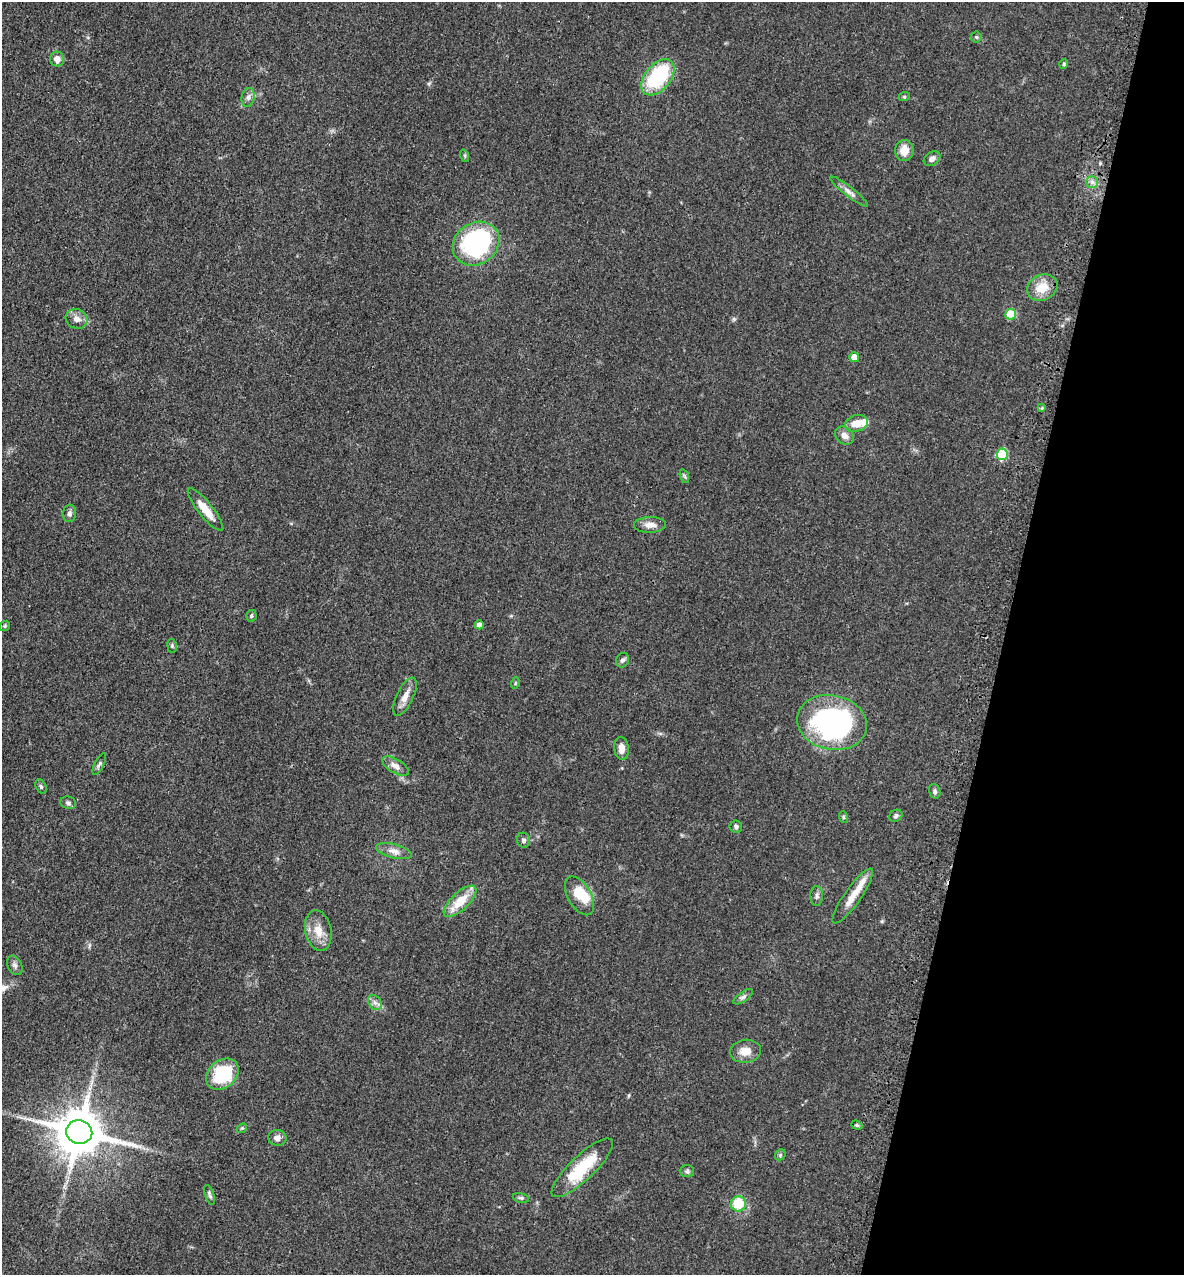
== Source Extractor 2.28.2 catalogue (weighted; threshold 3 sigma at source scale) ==
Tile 8 of 4 x 4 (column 4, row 2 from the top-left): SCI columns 3866-5047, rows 2615-3887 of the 5248 x 5228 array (HDU 1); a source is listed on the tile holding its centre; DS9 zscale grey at full resolution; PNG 1186 x 1277 px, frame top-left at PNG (2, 2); each listed source drawn as its Kron ellipse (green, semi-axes under 4 px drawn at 4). Shown black and unused: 15% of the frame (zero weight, under 3 of 4 exposures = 6% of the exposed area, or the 3 px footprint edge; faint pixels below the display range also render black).
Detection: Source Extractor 2.28.2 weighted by HDU 2 'WHT'; one run over the whole footprint, this tile lists its part. Background 0.0402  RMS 0.0049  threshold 0.0219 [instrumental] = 3 sigma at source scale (4.5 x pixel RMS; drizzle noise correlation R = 1.50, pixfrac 1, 0.05/0.05 arcsec/px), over >= 5 px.
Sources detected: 67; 1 long thin detection or spike segment (spike, bleed or trail) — neither listed nor drawn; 3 inside a brighter listed object's ellipse — not listed separately; the other 63 listed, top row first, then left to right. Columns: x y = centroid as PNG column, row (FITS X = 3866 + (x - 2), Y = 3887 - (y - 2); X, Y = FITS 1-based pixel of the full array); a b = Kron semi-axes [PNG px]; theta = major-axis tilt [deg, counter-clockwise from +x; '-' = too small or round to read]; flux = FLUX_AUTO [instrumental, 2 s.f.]
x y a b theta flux
976 37 5 5 - 0.68
57 59 7 7 - 3.2
1064 64 5 4 - 0.61
658 77 21 12 50 40
248 97 9 6 79 1.7
904 97 6 4 18 0.56
904 150 10 9 - 5.4
465 156 6 4 -72 0.62
932 159 9 6 35 1.8
1092 182 6 6 - 1.4
849 192 23 5 -38 2.6
476 244 24 21 34 75
1042 288 16 12 27 8.6
1011 314 5 5 - 19
77 319 11 9 -26 3.2
854 357 5 5 - 5.2
1042 408 4 4 - 0.53
856 423 11 8 17 5.9
844 436 10 8 -39 3
1002 454 5 5 - 26
684 476 7 4 -70 0.82
205 509 26 7 -51 7.7
69 513 9 6 84 1.6
650 525 16 8 2 3.6
251 616 6 5 - 0.8
479 625 4 4 - 2.6
5 626 5 4 - 0.65
172 646 7 5 -80 0.7
622 660 7 6 - 1.3
515 683 6 3 72 0.53
405 697 21 8 64 4.4
832 722 35 27 -12 98
621 748 11 7 -85 3.6
99 764 12 4 63 1.2
395 766 15 7 -30 3.3
41 787 8 5 -63 0.9
935 791 7 5 -72 1.2
68 803 8 6 -17 1.2
896 816 7 5 33 1.2
843 817 6 3 -71 0.57
736 826 6 6 - 1.1
523 840 7 6 - 1.3
394 851 18 7 -14 3.3
579 896 21 11 -60 9
817 896 10 6 89 1.5
853 896 33 8 55 7.4
460 901 21 8 43 11
318 930 20 13 -77 7.3
15 965 10 7 -64 1.7
743 997 11 4 35 1.3
375 1003 8 6 -54 1.7
746 1051 15 11 7 5.1
222 1074 18 13 40 26
857 1125 6 4 -21 0.64
242 1128 6 4 42 0.64
79 1132 13 11 -14 2300
277 1138 9 8 - 2.2
780 1155 6 4 48 0.77
582 1168 40 12 44 23
687 1171 7 6 - 1.1
209 1195 10 4 -70 1.1
521 1198 8 4 -12 0.92
738 1204 8 7 - 12